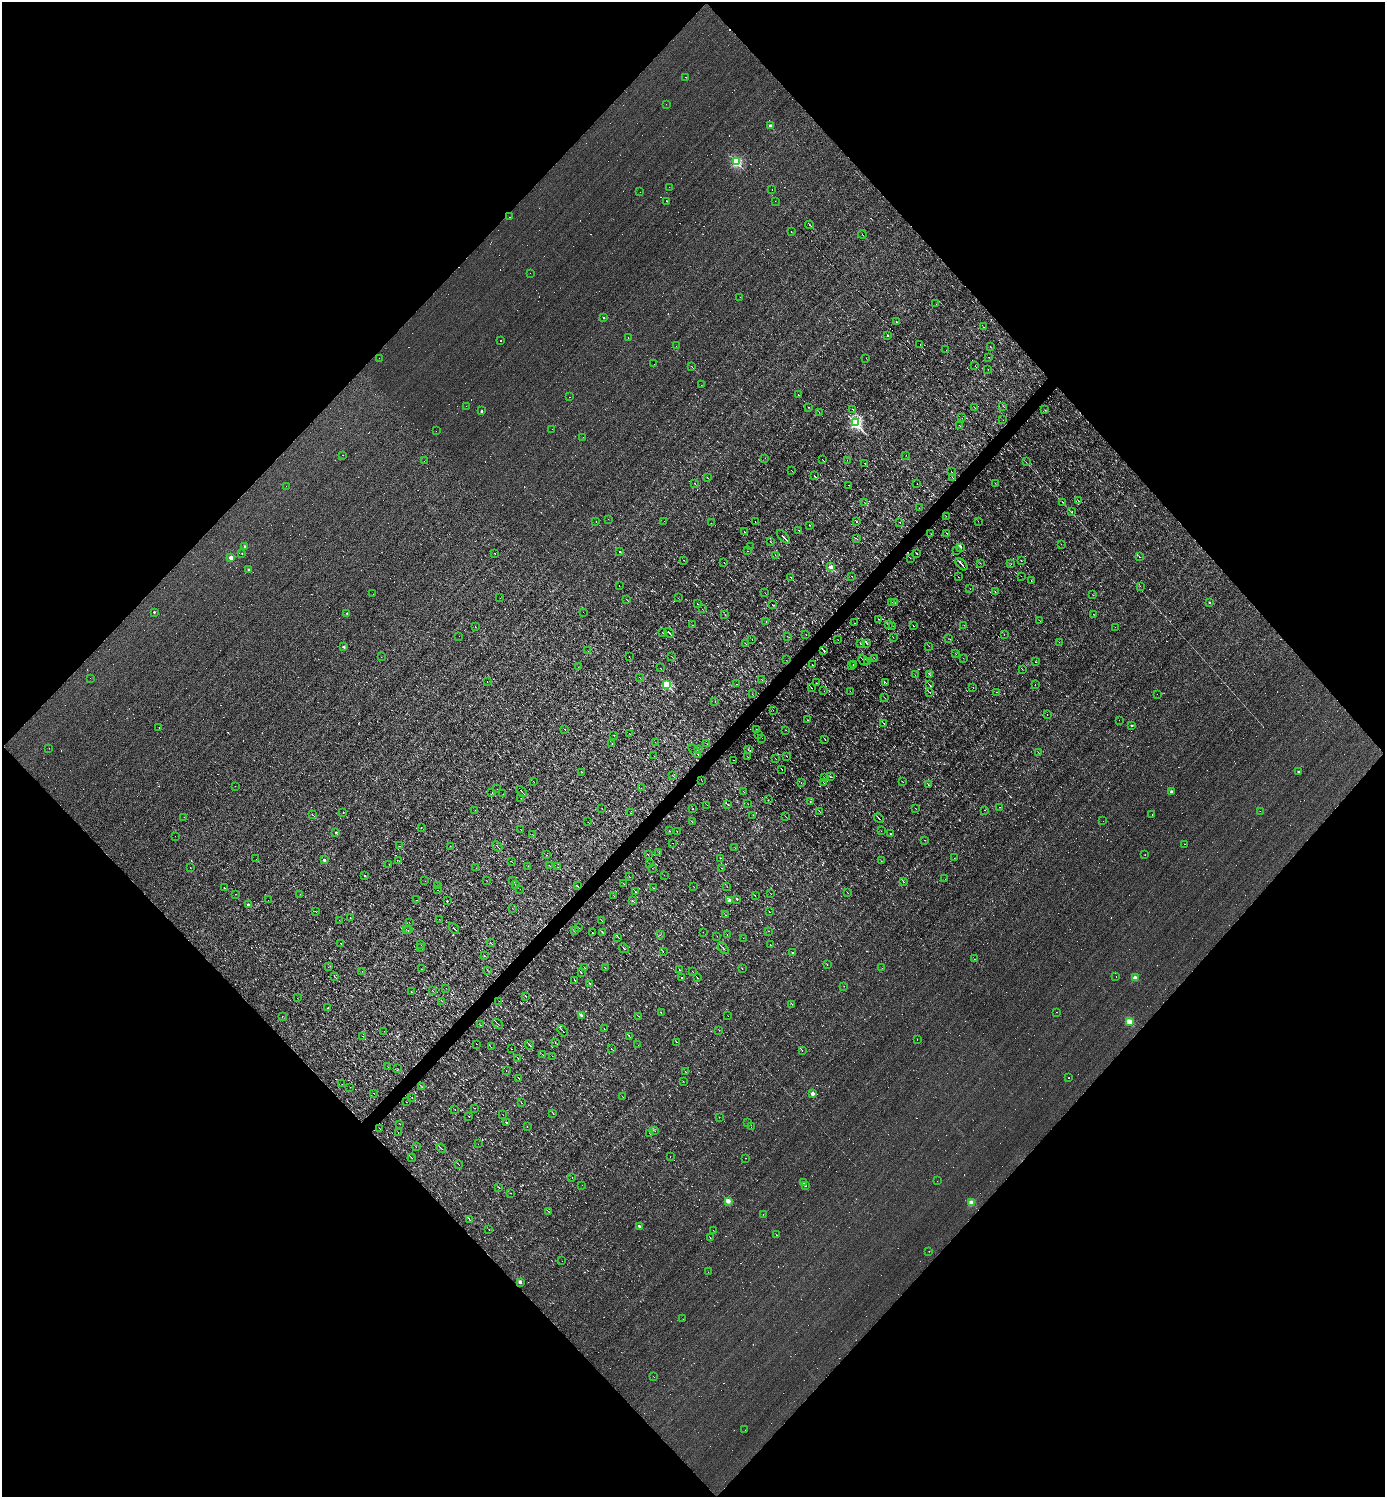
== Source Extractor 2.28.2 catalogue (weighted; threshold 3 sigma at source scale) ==
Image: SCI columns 151-5682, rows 1-5977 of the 5977 x 5977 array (HDU 1 of 3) = the unmasked area's bounding box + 8 px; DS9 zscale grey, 4 x 4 block average (1 PNG px = mean of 4 x 4 image px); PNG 1387 x 1499 px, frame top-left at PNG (2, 2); each listed source drawn as its Kron ellipse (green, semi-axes under 4 px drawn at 4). Shown black and unused: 51% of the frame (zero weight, under 3 of 4 exposures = <1% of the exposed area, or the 3 px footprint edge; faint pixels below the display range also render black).
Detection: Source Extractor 2.28.2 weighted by HDU 2 'WHT'. Background 0.00339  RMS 0.042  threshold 0.191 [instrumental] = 3 sigma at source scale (4.5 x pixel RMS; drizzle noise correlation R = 1.50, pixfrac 1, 0.05/0.05 arcsec/px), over >= 5 px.
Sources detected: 1163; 80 too faint to see at this stretch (4 x 4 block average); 363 cosmic-ray / hot-pixel residue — neither listed nor drawn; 5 coinciding with a brighter row at this scale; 2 inside a brighter listed object's ellipse — not listed separately; of the other 713, all 500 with FLUX_AUTO >= 4.43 (the completeness limit of this list) listed and drawn (213 fainter detections not listed), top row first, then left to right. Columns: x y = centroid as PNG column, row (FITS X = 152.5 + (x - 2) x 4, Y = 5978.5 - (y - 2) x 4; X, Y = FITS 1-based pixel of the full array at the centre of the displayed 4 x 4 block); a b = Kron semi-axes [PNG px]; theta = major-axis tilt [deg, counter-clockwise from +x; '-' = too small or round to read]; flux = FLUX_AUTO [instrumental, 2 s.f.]
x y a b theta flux
685 77 2 2 - 40
666 104 2 2 - 9.7
770 126 2 2 - 340
736 162 2 2 - 3200
669 187 2 2 - 9.2
772 190 2 2 - 6.9
640 192 2 2 - 26
666 201 2 2 - 630
775 201 2 2 - 5.9
509 217 2 2 - 8.8
810 225 4 2 - 21
791 231 2 2 - 8.3
862 234 4 2 - 16
530 273 2 2 - 5
740 297 2 2 - 6.2
936 304 2 2 - 4.9
603 317 2 2 - 64
896 321 2 2 - 16
984 327 2 2 - 5
887 335 2 2 - 33
628 337 2 2 - 13
501 341 2 2 - 110
920 344 2 2 - 4.8
676 346 2 2 - 6.6
990 347 2 2 - 5.2
946 350 2 2 - 21
988 357 2 2 - 6.2
379 358 2 2 - 27
866 358 2 2 - 5.8
654 364 2 2 - 8.1
691 366 3 2 - 8.8
975 366 2 2 - 11
988 369 2 2 - 5.6
701 385 2 2 - 5.1
798 395 2 2 - 10
569 397 2 2 - 7.6
466 406 2 2 - 4.5
1003 406 4 2 - 9.4
808 407 2 2 - 8.1
974 407 2 2 - 9.1
852 409 2 2 - 240
1045 410 3 2 - 8.3
482 411 2 2 - 150
819 412 2 2 - 6
962 418 2 2 - 30
1003 420 2 2 - 10
855 422 2 2 - 5300
959 425 3 2 - 11
552 429 2 2 - 5.2
436 431 2 2 - 13
583 437 2 2 - 7.8
342 455 2 2 - 4.8
906 455 2 2 - 6.7
765 458 2 2 - 5.7
822 460 4 2 - 10
847 460 2 2 - 8.5
424 461 2 2 - 5.1
1026 462 3 2 - 8.5
865 463 4 2 - 12
791 470 2 2 - 7.3
951 471 3 2 - 6.9
815 476 3 2 - 14
952 477 2 2 - 5
707 478 3 2 - 11
694 483 2 2 - 9.9
917 483 2 2 - 7.6
995 484 2 2 - 4.4
848 485 2 2 - 4.8
286 486 2 2 - 29
1078 501 2 2 - 8.4
864 502 3 2 - 7.7
1063 502 2 2 - 5
919 508 2 2 - 5
1072 512 2 2 - 7.4
946 516 2 2 - 5.7
608 519 2 2 - 6
596 521 2 2 - 13
664 521 2 2 - 5
978 521 2 2 - 6.2
755 522 2 2 - 11
856 522 2 2 - 8.3
900 522 2 2 - 7.7
711 523 2 2 - 6.9
810 525 2 2 - 10
799 530 2 2 - 42
744 532 3 2 - 11
946 533 2 2 - 9.4
931 534 2 2 - 5.3
783 537 8 2 -47 43
856 538 2 2 - 4.4
770 541 4 2 - 11
1061 544 2 2 - 5.2
245 546 2 2 - 110
750 547 2 2 - 20
961 547 2 2 - 200
956 550 2 2 - 5.7
620 551 2 2 - 49
747 551 2 2 - 5.7
242 553 2 2 - 26
917 553 3 2 - 14
495 554 2 2 - 7.3
775 555 2 2 - 7.1
1139 557 2 2 - 13
231 558 2 2 - 580
910 558 2 2 - 4.7
683 560 2 2 - 9.3
1021 561 2 2 - 7.6
724 562 2 2 - 22
980 563 2 2 - 7.5
961 564 7 2 -48 55
1011 564 2 2 - 5.2
830 567 2 2 - 450
248 569 2 2 - 91
852 576 2 2 - 11
1021 576 2 2 - 5.5
791 577 2 2 - 10
958 577 3 2 - 8.1
1031 581 2 2 - 17
619 586 2 2 - 34
1140 586 2 2 - 4.8
970 589 2 2 - 6.3
995 592 2 2 - 6.9
765 593 3 2 - 5.7
373 594 2 2 - 8.5
1093 595 2 2 - 12
500 598 2 2 - 4.5
678 598 2 2 - 5.3
627 600 2 2 - 8.5
892 602 2 2 - 6.8
895 603 2 2 - 6.7
1210 603 2 2 - 44
697 604 2 2 - 12
772 604 2 2 - 6.6
702 609 2 2 - 4.9
154 612 2 2 - 71
583 612 2 2 - 4.9
347 613 2 2 - 66
725 614 3 2 - 5.7
1094 614 2 2 - 4.7
879 619 2 2 - 9.2
766 621 3 2 - 10
1040 621 2 2 - 4.7
854 623 2 2 - 5.3
693 625 2 2 - 4.6
888 625 2 2 - 21
964 625 2 2 - 5.1
893 626 2 2 - 5
913 626 2 2 - 8.6
475 627 2 2 - 8
1115 627 2 2 - 6.6
662 632 2 2 - 6.7
669 633 5 2 - 17
806 634 2 2 - 4.5
1004 634 2 2 - 5.7
459 636 2 2 - 4.6
787 636 2 2 - 4.8
893 637 2 2 - 7
752 639 2 2 - 4.7
949 639 2 2 - 4.6
838 640 2 2 - 6
1059 642 2 2 - 11
860 643 2 2 - 7.7
867 643 3 2 - 16
746 644 2 2 - 5.9
929 646 2 2 - 6
344 647 2 2 - 170
588 651 2 2 - 7.3
824 651 3 2 - 79
956 654 2 2 - 7.3
671 656 3 2 - 11
381 657 2 2 - 5.1
629 657 2 2 - 6.5
874 658 2 2 - 6.7
963 658 2 2 - 4.9
786 660 2 2 - 13
863 660 5 2 - 26
867 661 2 2 - 33
1035 662 2 2 - 8.1
853 664 2 2 - 6.8
812 665 2 2 - 11
852 666 2 2 - 4.9
578 667 2 2 - 4.5
660 668 2 2 - 5.6
1022 669 2 2 - 7.2
930 674 2 2 - 11
915 675 2 2 - 11
639 677 2 2 - 6.6
90 678 2 2 - 6.1
762 680 2 2 - 6.3
487 681 2 2 - 5.9
816 683 2 2 - 6.2
886 683 2 2 - 9.8
666 684 2 2 - 2100
737 684 2 2 - 5.4
930 685 3 2 - 23
1035 685 2 2 - 18
973 687 2 2 - 6.4
811 688 2 2 - 13
824 691 2 2 - 7.4
850 691 2 2 - 4.5
997 692 2 2 - 12
930 693 2 2 - 14
752 694 2 2 - 7.7
1157 694 2 2 - 4.7
885 698 2 2 - 7.8
715 701 2 2 - 5.4
773 710 2 2 - 5.1
1047 715 2 2 - 13
807 720 2 2 - 5.8
1119 720 2 2 - 6.7
884 723 3 2 - 15
1132 725 2 2 - 76
159 728 2 2 - 25
565 729 2 2 - 9.7
757 729 2 2 - 5.1
786 730 2 2 - 6.6
629 733 2 2 - 5.4
614 735 2 2 - 5.6
758 735 2 2 - 11
762 738 2 2 - 6.8
825 739 3 2 - 14
655 742 2 2 - 7.3
612 743 2 2 - 8.1
707 743 2 2 - 4.8
49 748 2 2 - 4.9
698 749 2 2 - 7.1
748 750 3 2 - 13
695 751 8 2 -47 46
1038 752 2 2 - 5.4
654 756 2 2 - 5.3
787 756 2 2 - 6.7
748 757 2 2 - 8.7
776 759 2 2 - 6.5
734 760 2 2 - 5.8
782 769 2 2 - 8.1
1298 771 2 2 - 42
582 772 2 2 - 6.9
673 776 2 2 - 7.3
830 777 3 2 - 9.6
824 778 2 2 - 14
533 781 2 2 - 46
702 781 2 2 - 4.8
903 782 2 2 - 11
801 783 2 2 - 7.5
824 783 2 2 - 4.6
928 785 2 2 - 42
235 786 2 2 - 6.6
641 788 2 2 - 4.7
497 789 2 2 - 8
521 791 6 2 -47 34
492 792 2 2 - 4.5
744 792 2 2 - 14
1172 792 2 2 - 230
503 794 2 2 - 5.7
521 798 2 2 - 7.2
768 800 2 2 - 5.3
810 801 2 2 - 6.9
728 804 3 2 - 12
748 804 2 2 - 5
707 805 2 2 - 6.3
1000 807 2 2 - 4.7
602 808 2 2 - 4.6
693 808 2 2 - 5.7
916 808 2 2 - 6.1
475 810 2 2 - 5.5
985 810 2 2 - 32
819 811 3 2 - 12
1260 811 2 2 - 18
343 813 2 2 - 36
630 813 2 2 - 5.3
312 815 4 2 - 14
753 815 2 2 - 4.4
1152 815 2 2 - 9.7
184 817 2 2 - 7.5
786 817 2 2 - 6.2
879 818 5 2 - 22
1103 821 2 2 - 8.8
588 822 2 2 - 5.4
692 822 3 2 - 10
421 827 2 2 - 13
520 829 2 2 - 5.4
669 831 2 2 - 7.1
677 831 2 2 - 5.2
881 831 2 2 - 5.1
336 832 2 2 - 94
532 834 2 2 - 4.8
890 834 2 2 - 26
175 836 2 2 - 4.6
924 840 2 2 - 7.8
672 843 2 2 - 4.6
1185 844 2 2 - 43
399 846 2 2 - 230
451 846 2 2 - 4.6
497 846 5 2 - 32
735 848 2 2 - 4.8
659 853 2 2 - 4.6
547 855 2 2 - 5.6
648 855 3 2 - 9.1
1145 855 2 2 - 10
720 858 2 2 - 6.9
954 858 2 2 - 4.7
256 859 2 2 - 15
324 860 2 2 - 170
399 861 4 2 - 12
511 861 2 2 - 8.3
881 861 2 2 - 4.8
389 864 2 2 - 4.6
649 864 3 2 - 7.9
549 865 3 2 - 11
528 866 2 2 - 4.5
190 867 2 2 - 12
558 867 2 2 - 5.4
476 868 2 2 - 8.9
652 868 2 2 - 4.5
721 868 2 2 - 8.1
364 875 2 2 - 32
664 875 2 2 - 5.7
629 877 2 2 - 6.4
945 879 2 2 - 7.9
486 880 2 2 - 4.8
425 881 2 2 - 5.6
513 881 2 2 - 7.7
903 881 2 2 - 13
515 884 2 2 - 9.5
624 884 2 2 - 8.1
437 885 3 2 - 13
577 886 3 2 - 9.9
727 886 2 2 - 5
694 887 2 2 - 8.6
224 888 2 2 - 6.2
653 888 2 2 - 7.2
520 889 2 2 - 4.8
438 890 2 2 - 9.6
635 892 2 2 - 9.3
770 893 2 2 - 5.9
847 893 2 2 - 7.1
235 894 2 2 - 21
300 894 2 2 - 5.2
614 896 2 2 - 5.6
755 896 3 2 - 13
737 899 2 2 - 57
268 900 2 2 - 7.2
417 900 2 2 - 6.9
632 900 2 2 - 75
447 901 2 2 - 1400
730 901 2 2 - 450
248 904 2 2 - 110
512 908 2 2 - 27
315 911 2 2 - 5.1
769 912 2 2 - 7.7
725 915 2 2 - 5.5
350 918 2 2 - 11
439 919 2 2 - 4.7
339 920 2 2 - 7.5
602 921 3 2 - 16
409 922 2 2 - 10
454 928 6 2 -46 27
578 928 2 2 - 4.9
406 929 2 2 - 7.9
409 930 2 2 - 9.2
574 931 2 2 - 6
768 931 2 2 - 6.9
602 932 3 2 - 13
703 932 2 2 - 79
593 933 2 2 - 26
660 935 2 2 - 5.7
727 935 2 2 - 5.8
717 936 3 2 - 5.5
618 937 3 2 - 13
743 938 2 2 - 12
341 943 2 2 - 14
491 943 2 2 - 4.8
421 945 2 2 - 12
770 945 2 2 - 16
420 947 2 2 - 7.9
624 948 5 2 - 19
723 948 7 2 -47 35
663 951 2 2 - 4.4
792 953 2 2 - 32
484 956 2 2 - 6.8
974 959 2 2 - 6.7
827 965 2 2 - 6.5
328 967 2 2 - 37
585 968 2 2 - 10
605 968 3 2 - 6.5
742 968 2 2 - 7.4
882 968 2 2 - 13
421 969 2 2 - 5.9
487 970 2 2 - 5.7
680 970 2 2 - 11
362 971 2 2 - 5.8
581 972 2 2 - 11
693 972 2 2 - 7.6
1116 976 2 2 - 7.1
335 977 4 2 - 11
697 977 3 2 - 14
681 978 2 2 - 30
1135 978 2 2 - 580
575 980 3 2 - 12
590 983 3 2 - 14
844 986 2 2 - 6.4
446 988 2 2 - 5
432 991 3 2 - 9.8
411 992 2 2 - 5.3
526 996 3 2 - 10
297 998 2 2 - 5.3
442 1001 2 2 - 10
499 1001 2 2 - 7.9
792 1004 2 2 - 5.3
328 1008 2 2 - 31
1057 1012 2 2 - 5.5
661 1013 2 2 - 14
581 1015 2 2 - 190
282 1016 2 2 - 12
638 1016 2 2 - 7.6
728 1016 2 2 - 5.6
1129 1021 2 2 - 870
498 1024 6 2 -46 20
480 1025 3 2 - 7.1
604 1028 2 2 - 6.2
719 1030 2 2 - 5.9
384 1031 2 2 - 11
563 1031 6 2 -47 31
363 1036 2 2 - 5
629 1037 3 2 - 12
917 1039 2 2 - 7.9
677 1042 3 2 - 7.4
555 1043 2 2 - 6
476 1044 2 2 - 5.4
530 1045 5 2 - 32
638 1045 2 2 - 28
491 1047 3 2 - 9.1
511 1049 2 2 - 7.5
611 1049 2 2 - 5.6
802 1050 2 2 - 14
543 1055 2 2 - 6
552 1056 2 2 - 4.6
518 1058 3 2 - 10
388 1066 2 2 - 4.7
398 1069 2 2 - 7.7
506 1070 2 2 - 7.8
685 1072 2 2 - 4.8
519 1078 3 2 - 10
1069 1078 2 2 - 13
683 1081 2 2 - 4.6
342 1084 2 2 - 5.9
350 1087 2 2 - 5.4
422 1087 2 2 - 7.4
373 1093 2 2 - 5.3
813 1094 2 2 - 380
412 1097 2 2 - 4.7
623 1097 2 2 - 6.2
406 1102 2 2 - 5.4
522 1103 2 2 - 6.1
475 1108 2 2 - 6.3
455 1110 2 2 - 7.3
553 1113 3 2 - 8.7
503 1115 2 2 - 4.9
469 1117 2 2 - 7.2
719 1117 2 2 - 5.3
506 1122 2 2 - 18
748 1122 2 2 - 4.9
400 1124 2 2 - 10
527 1127 2 2 - 7.5
751 1127 2 2 - 7.7
380 1129 2 2 - 7.6
655 1131 2 2 - 4.5
398 1132 2 2 - 6.3
650 1133 2 2 - 5.4
478 1144 2 2 - 6.7
416 1147 2 2 - 4.7
441 1148 5 2 - 25
670 1157 2 2 - 5.3
412 1158 4 2 - 18
745 1158 2 2 - 16
459 1165 2 2 - 6.2
572 1177 2 2 - 4.7
937 1181 2 2 - 6.4
803 1183 2 2 - 15
582 1185 2 2 - 4.6
805 1186 2 2 - 46
499 1187 3 2 - 10
511 1193 2 2 - 4.6
728 1201 2 2 - 620
971 1203 2 2 - 890
549 1212 2 2 - 4.6
763 1214 2 2 - 7
469 1220 2 2 - 8.2
639 1226 2 2 - 130
489 1229 2 2 - 5
713 1230 2 2 - 4.9
777 1235 2 2 - 89
710 1238 2 2 - 6.4
929 1251 2 2 - 13
562 1261 2 2 - 6.6
708 1272 2 2 - 11
520 1282 2 2 - 370
683 1319 2 2 - 6.2
654 1377 2 2 - 13
745 1430 2 2 - 4.8
Overlapping masked pixels (flux is a lower limit): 1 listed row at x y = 824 651
Diffuse or blended objects may show on this block-average render without a row.